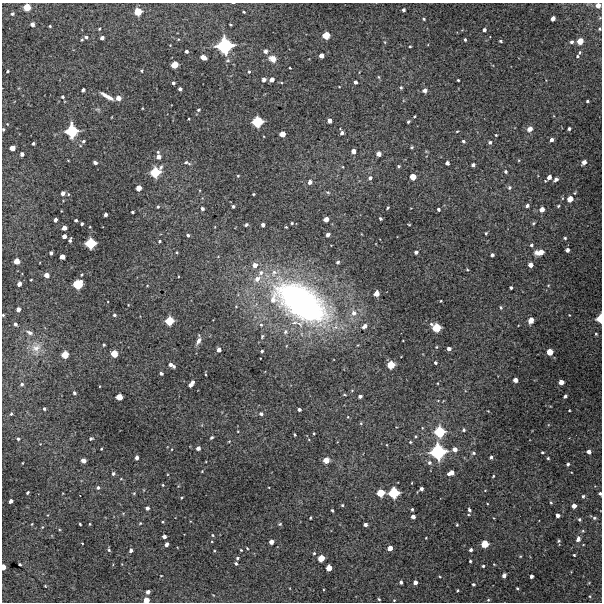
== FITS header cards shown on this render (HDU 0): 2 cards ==
NAXIS1  =                  600 / Width of image
NAXIS2  =                  600 / Height of image

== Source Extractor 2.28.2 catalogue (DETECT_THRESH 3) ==
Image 600 x 600 px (HDU 0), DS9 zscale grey, 1 PNG px = 1 image px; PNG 604 x 604 px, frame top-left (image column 1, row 600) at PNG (2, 3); no overlay
Background 4690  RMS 230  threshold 688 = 3 sigma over >= 5 px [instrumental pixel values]
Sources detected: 320; all 320 listed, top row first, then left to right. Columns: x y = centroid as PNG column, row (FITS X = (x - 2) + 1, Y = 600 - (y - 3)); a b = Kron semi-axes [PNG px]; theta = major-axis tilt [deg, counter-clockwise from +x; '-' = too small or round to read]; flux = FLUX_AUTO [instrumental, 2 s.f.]
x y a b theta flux
598 5 4 4 - 9.8e+04
27 7 5 5 - 2.7e+05
403 10 4 3 - 3.8e+04
138 12 6 6 - 2.9e+05
244 12 3 2 - 1.8e+04
12 14 4 3 - 2.7e+04
553 18 4 3 - 9.0e+04
424 19 4 3 - 1.9e+04
32 24 4 4 - 6.3e+04
230 25 3 3 - 1.6e+04
50 26 3 3 - 1.6e+04
99 29 4 3 - 1.9e+04
600 29 4 3 - 1.9e+04
484 30 4 4 - 4.3e+04
326 35 5 5 - 2.6e+05
86 37 5 4 - 3.9e+04
102 38 4 3 - 5.1e+04
178 39 4 3 - 1.3e+04
465 40 4 3 - 2.3e+04
500 41 4 3 - 2.2e+04
580 41 5 5 - 1.9e+05
385 42 6 4 -87 1.9e+04
572 42 4 4 - 3.8e+04
170 45 3 3 - 9.1e+03
225 46 11 11 - 1.3e+06
410 46 3 2 - 1.6e+04
186 51 3 3 - 3.8e+04
265 51 5 5 - 5.9e+04
580 52 4 3 - 2.0e+04
321 56 4 4 - 9.9e+04
577 56 4 3 - 1.9e+04
203 57 6 4 -26 1.1e+05
272 59 9 7 -30 1.2e+05
175 64 5 5 - 2.3e+05
290 68 3 2 - 1.1e+04
8 71 3 3 - 2.0e+04
141 71 3 3 - 2.1e+04
249 72 5 4 - 2.1e+04
379 77 5 3 - 1.7e+04
264 79 4 4 - 6.3e+04
272 79 4 4 - 8.9e+04
458 80 3 3 - 1.7e+04
355 82 3 3 - 4.3e+04
173 83 3 3 - 3.4e+04
401 87 4 4 - 2.3e+04
180 89 4 3 - 4.4e+04
83 90 4 3 - 3.8e+04
424 90 5 4 - 7.1e+04
107 96 15 4 -30 1.0e+05
63 97 3 3 - 2.3e+04
118 98 5 4 - 1.1e+05
587 101 3 3 - 2.2e+04
142 108 3 2 - 1.0e+04
198 110 4 3 - 2.4e+04
414 116 3 2 - 1.3e+04
189 119 3 2 - 1.3e+04
330 121 4 4 - 8.1e+04
257 122 7 7 - 5.6e+05
408 122 4 3 - 2.4e+04
7 124 4 4 - 1.2e+04
3 129 3 3 - 2.0e+04
530 129 6 4 49 1.1e+05
569 129 3 3 - 3.7e+04
72 131 9 8 - 6.9e+05
457 131 4 2 - 1.2e+04
342 133 4 3 - 4.6e+04
282 134 5 4 - 1.4e+05
496 135 3 3 - 1.3e+04
551 140 4 3 - 5.7e+04
83 141 4 4 - 2.7e+04
463 141 4 3 - 2.4e+04
490 142 4 4 - 3.2e+04
33 143 3 3 - 3.0e+04
411 147 4 3 - 1.7e+04
12 148 4 4 - 1.3e+05
353 151 4 4 - 8.2e+04
158 152 5 4 - 1.7e+04
22 154 4 4 - 5.4e+04
378 154 4 4 - 8.8e+04
158 157 4 4 - 8.1e+04
68 160 4 2 - 1.1e+04
584 162 5 4 - 9.3e+04
95 163 4 3 - 5.5e+04
187 163 8 4 -18 3.6e+04
447 163 4 4 - 5.7e+04
473 165 4 3 - 4.3e+04
399 166 3 3 - 2.1e+04
161 167 7 5 68 3.7e+04
506 171 4 3 - 2.9e+04
155 172 7 7 - 4.7e+05
238 176 4 3 - 1.4e+04
413 177 5 5 - 1.9e+05
549 177 5 4 - 7.5e+04
370 178 5 4 - 4.3e+04
556 179 5 4 - 3.9e+04
310 182 5 4 - 6.9e+04
139 188 4 4 - 1.3e+05
509 188 5 5 - 2.9e+04
328 192 6 4 -7 2.3e+04
63 193 4 4 - 6.9e+04
575 193 4 3 - 1.5e+04
68 194 5 3 - 1.3e+04
254 194 3 2 - 1.6e+04
570 199 5 4 - 1.5e+05
233 206 3 3 - 3.0e+04
527 206 4 4 - 4.0e+04
558 206 3 3 - 1.9e+04
158 207 4 3 - 2.3e+04
388 208 3 2 - 1.7e+04
202 209 4 4 - 3.9e+04
439 209 3 3 - 3.2e+04
542 209 5 4 - 1.1e+05
132 212 3 3 - 2.2e+04
105 214 3 3 - 4.9e+04
380 218 3 3 - 2.6e+04
326 219 4 4 - 1.1e+05
55 220 4 3 - 4.5e+04
76 220 3 3 - 2.7e+04
292 223 3 3 - 1.6e+04
533 223 5 4 - 1.8e+04
82 224 3 3 - 2.8e+04
246 225 4 3 - 3.2e+04
263 225 4 4 - 5.3e+04
409 225 4 2 - 1.3e+04
90 227 2 2 - 9.5e+03
286 227 3 2 - 1.4e+04
64 228 4 4 - 1.0e+05
486 233 3 3 - 1.9e+04
188 235 4 3 - 3.0e+04
328 235 4 3 - 6.1e+04
64 236 4 4 - 6.7e+04
565 238 4 3 - 2.1e+04
70 240 4 3 - 3.3e+04
159 241 3 3 - 2.1e+04
90 243 7 7 - 5.4e+05
531 245 4 4 - 3.1e+04
567 250 4 4 - 5.6e+04
177 252 3 3 - 1.5e+04
416 252 4 3 - 4.4e+04
540 252 9 5 9 1.8e+05
51 253 4 3 - 3.7e+04
492 255 3 3 - 4.2e+04
62 257 4 4 - 1.1e+05
17 261 5 4 - 1.5e+05
338 262 4 4 - 2.5e+04
255 265 5 5 - 1.0e+05
530 265 4 4 - 9.5e+04
467 270 4 3 - 1.5e+04
261 273 8 7 - 7.0e+04
274 273 11 8 61 1.2e+05
46 275 4 4 - 1.0e+05
257 279 8 7 - 1.0e+05
31 280 3 2 - 1.2e+04
19 284 4 4 - 8.8e+04
78 284 7 6 - 5.0e+05
548 285 4 3 - 1.2e+04
147 286 4 3 - 1.1e+04
511 287 3 3 - 2.6e+04
376 293 5 4 - 1.4e+05
441 301 2 2 - 1.2e+04
301 302 66 35 -32 5.8e+06
128 305 4 3 - 1.0e+04
501 307 5 4 - 2.2e+04
18 309 4 4 - 6.6e+04
354 313 8 7 - 9.7e+04
3 315 3 3 - 1.5e+04
114 315 4 3 - 2.9e+04
569 315 3 2 - 9.2e+03
600 319 6 4 85 2.3e+05
531 320 5 4 - 1.4e+05
169 321 6 6 - 3.6e+05
15 324 4 3 - 3.8e+04
261 325 5 4 - 2.6e+04
364 326 6 4 40 7.7e+04
436 327 7 6 - 3.6e+05
285 332 7 6 - 4.0e+04
30 333 9 5 -25 5.0e+04
596 334 3 3 - 1.6e+04
262 336 6 4 65 2.2e+04
198 341 10 5 63 6.8e+04
104 345 3 3 - 1.9e+04
436 347 4 3 - 1.4e+04
36 348 15 12 30 1.7e+05
449 349 4 4 - 6.8e+04
219 350 4 4 - 6.9e+04
262 351 3 3 - 2.5e+04
550 352 5 5 - 2.0e+05
114 354 5 5 - 2.4e+05
65 355 5 5 - 2.5e+05
435 363 3 3 - 2.7e+04
171 365 8 4 -30 7.3e+04
391 365 6 5 - 2.8e+05
161 373 3 3 - 3.2e+04
205 374 4 2 - 1.3e+04
515 380 4 4 - 8.8e+04
561 382 4 4 - 1.2e+05
438 383 4 3 - 1.1e+04
22 384 4 4 - 2.9e+04
191 384 7 3 54 1.1e+05
100 386 3 2 - 8.9e+03
352 390 5 3 - 1.3e+04
74 393 4 3 - 2.8e+04
344 395 5 2 - 1.4e+04
360 396 4 3 - 4.4e+04
565 396 4 3 - 4.1e+04
119 397 5 5 - 1.9e+05
44 409 3 3 - 2.4e+04
299 410 3 3 - 3.9e+04
569 410 2 2 - 1.2e+04
11 414 3 3 - 1.7e+04
261 414 4 4 - 3.9e+04
348 417 4 3 - 1.1e+04
361 423 5 4 - 1.6e+04
464 430 4 4 - 2.6e+04
238 431 3 2 - 1.1e+04
440 432 8 8 - 5.5e+05
314 433 3 2 - 1.4e+04
295 434 3 3 - 2.1e+04
415 436 3 3 - 1.5e+04
212 437 4 3 - 3.1e+04
91 438 4 3 - 2.6e+04
18 439 3 3 - 2.1e+04
229 441 4 3 - 1.2e+04
410 442 3 3 - 1.5e+04
198 448 4 4 - 6.5e+04
101 449 3 2 - 1.3e+04
455 449 5 5 - 8.5e+04
438 452 11 11 - 1.1e+06
542 452 3 2 - 1.7e+04
589 452 4 4 - 7.0e+04
473 453 5 4 - 2.6e+04
491 457 3 3 - 3.6e+04
137 458 4 3 - 5.7e+04
548 458 3 3 - 1.7e+04
326 460 5 5 - 1.7e+05
83 461 4 4 - 8.7e+04
22 463 3 2 - 1.1e+04
429 463 6 6 - 3.9e+04
568 464 3 3 - 2.6e+04
202 471 3 3 - 1.1e+04
451 473 6 4 23 1.2e+05
113 474 5 4 - 3.2e+04
493 476 3 2 - 1.4e+04
121 479 4 3 - 1.1e+04
163 485 3 3 - 1.4e+04
98 487 4 4 - 3.3e+04
421 489 4 3 - 4.3e+04
28 493 4 3 - 2.4e+04
134 493 4 4 - 1.6e+04
381 493 6 5 - 2.7e+05
394 493 7 7 - 5.4e+05
600 493 3 3 - 2.7e+04
583 496 4 3 - 2.6e+04
181 498 3 2 - 1.4e+04
11 501 4 3 - 6.0e+04
551 503 5 4 - 1.6e+04
342 505 3 3 - 1.9e+04
574 506 4 4 - 9.1e+04
147 508 4 4 - 4.7e+04
412 509 3 3 - 2.2e+04
332 510 3 3 - 2.3e+04
469 510 4 4 - 3.0e+04
558 515 4 4 - 6.2e+04
413 516 4 4 - 6.3e+04
310 518 3 2 - 1.6e+04
594 518 5 4 - 2.5e+04
579 519 4 4 - 2.4e+04
163 522 3 3 - 1.4e+04
140 523 4 3 - 1.5e+04
32 524 4 3 - 1.1e+04
80 524 3 3 - 1.7e+04
90 524 3 3 - 1.4e+04
280 524 6 5 - 2.2e+04
365 524 4 3 - 5.1e+04
457 525 3 2 - 1.4e+04
42 527 4 3 - 1.3e+04
583 531 5 3 - 1.5e+04
213 535 5 4 - 1.7e+04
164 536 4 3 - 4.9e+04
426 538 3 2 - 9.3e+03
578 539 7 5 66 6.8e+04
558 541 4 4 - 2.0e+04
271 542 4 4 - 8.9e+04
82 543 3 2 - 1.0e+04
166 544 4 3 - 6.0e+04
485 544 5 5 - 2.5e+05
247 548 3 2 - 1.4e+04
390 548 4 4 - 1.1e+05
109 550 5 4 - 2.4e+04
131 550 4 3 - 5.3e+04
241 550 3 3 - 1.3e+04
471 550 4 3 - 4.3e+04
314 553 4 4 - 1.9e+04
574 555 3 3 - 1.7e+04
520 556 4 3 - 1.4e+04
237 558 4 3 - 2.3e+04
321 558 5 5 - 2.2e+05
470 561 3 3 - 1.9e+04
20 564 3 3 - 2.0e+04
236 564 4 3 - 2.8e+04
494 564 3 3 - 1.1e+04
483 566 3 3 - 2.0e+04
3 567 4 3 - 1.1e+05
329 568 5 4 - 1.7e+05
504 575 4 4 - 6.5e+04
161 576 3 2 - 1.0e+04
531 576 4 3 - 4.9e+04
440 577 4 3 - 1.3e+04
401 582 4 3 - 3.4e+04
415 582 4 4 - 7.3e+04
473 584 4 3 - 2.2e+04
45 586 3 2 - 1.3e+04
517 588 3 3 - 1.8e+04
457 590 3 2 - 1.6e+04
148 592 4 3 - 6.2e+04
590 596 4 3 - 1.4e+04
379 599 3 2 - 1.6e+04
146 600 5 4 - 1.5e+05
394 600 3 3 - 1.2e+04
488 600 4 4 - 1.8e+04
At the frame edge (FLAGS 8, measured only in part): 9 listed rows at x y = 598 5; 27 7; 600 29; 3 129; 3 315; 600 319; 600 493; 3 567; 146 600

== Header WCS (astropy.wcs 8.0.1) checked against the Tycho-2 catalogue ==
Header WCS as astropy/WCSLIB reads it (CRVAL/CRPIX/CD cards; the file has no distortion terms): RA---TAN/DEC--TAN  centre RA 21:44:16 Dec -75:07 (326.07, -75.11 deg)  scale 2 arcsec/px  FOV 20.0' x 20.0'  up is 0 deg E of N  parity normal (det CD < 0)
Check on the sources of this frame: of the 60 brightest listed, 7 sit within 3.0 arcsec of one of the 7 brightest Tycho-2 stars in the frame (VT <= 11.62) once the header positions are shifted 0.28 arcsec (0.11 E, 0.26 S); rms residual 1.34 arcsec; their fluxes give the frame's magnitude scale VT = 25.43 - 2.5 log10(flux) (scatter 0.23 mag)
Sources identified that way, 7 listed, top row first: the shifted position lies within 3.0 arcsec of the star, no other Tycho-2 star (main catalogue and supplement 1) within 6.0 arcsec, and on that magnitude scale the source's flux lands within +1.5 / -3 mag of the star's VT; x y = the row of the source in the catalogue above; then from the Tycho-2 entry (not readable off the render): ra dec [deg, ICRS J2000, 3 dp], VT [Tycho-2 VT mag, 2 dp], TYC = Tycho-2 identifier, HIP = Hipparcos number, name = IAU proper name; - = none
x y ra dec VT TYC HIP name
225 46 326.232 -74.969 9.91 9335-24-1 - -
257 122 326.162 -75.011 11.23 9474-295-1 - -
155 172 326.382 -75.039 11.62 9474-569-1 - -
90 243 326.523 -75.078 11.10 9474-219-1 - -
600 319 325.419 -75.120 11.40 9474-279-1 - -
440 432 325.768 -75.183 11.38 9474-535-1 - -
438 452 325.771 -75.194 10.24 9474-297-1 - -